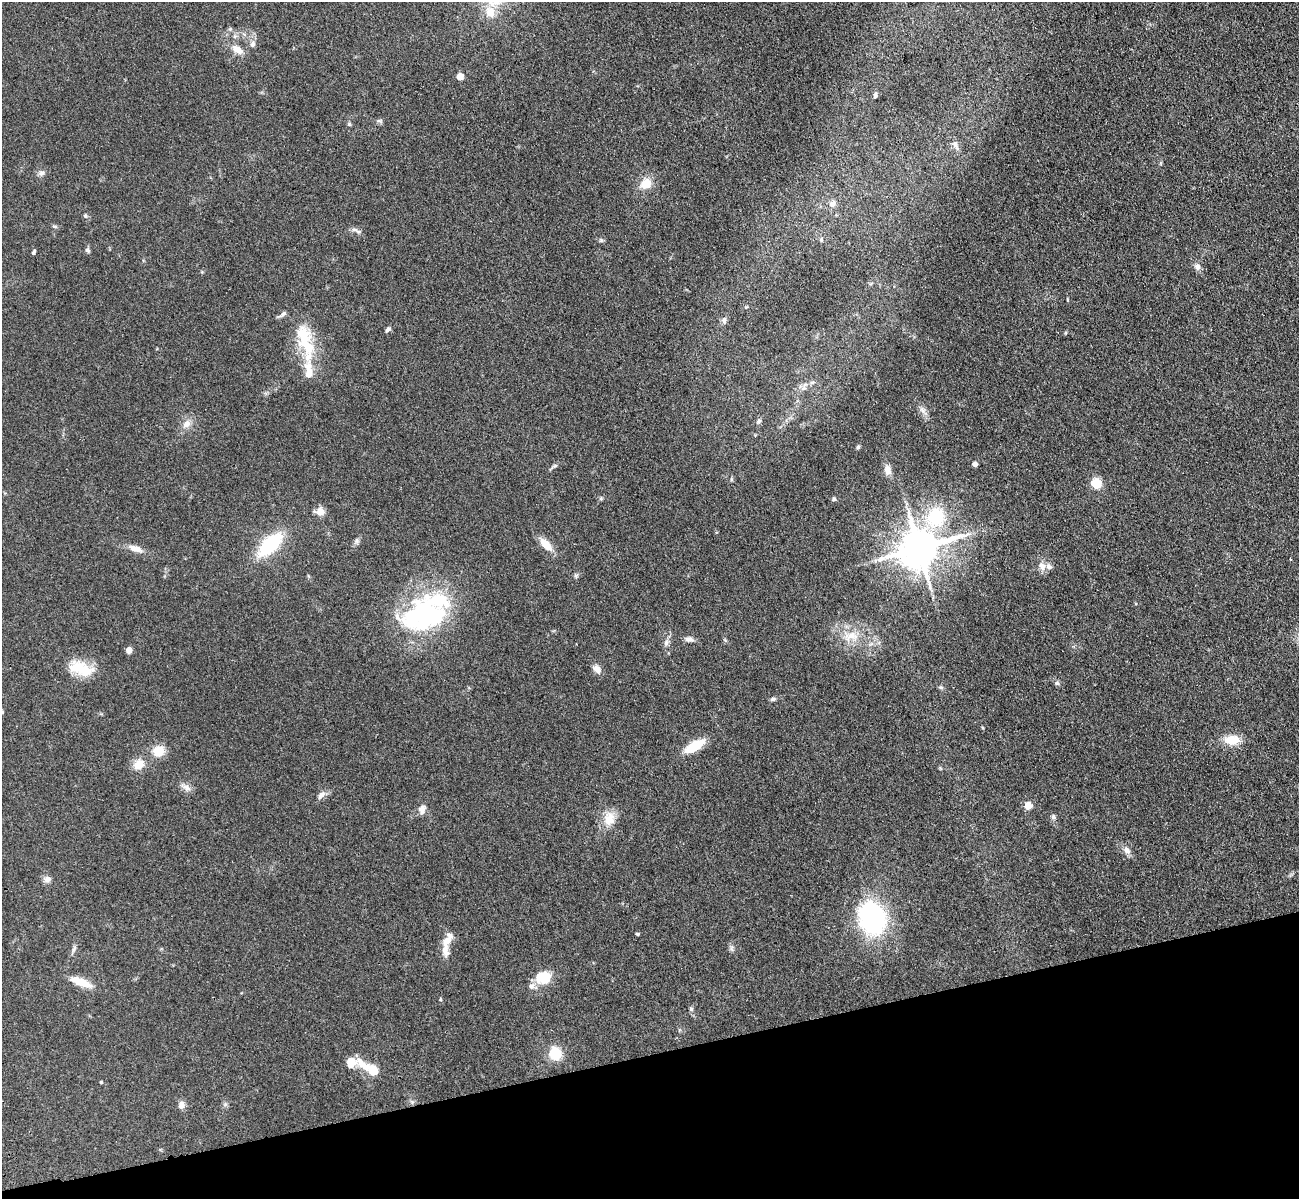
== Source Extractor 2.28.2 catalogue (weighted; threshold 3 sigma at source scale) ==
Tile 14 of 4 x 4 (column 2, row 4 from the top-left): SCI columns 1412-2708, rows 308-1504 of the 5417 x 5283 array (HDU 1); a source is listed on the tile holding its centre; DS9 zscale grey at full resolution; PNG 1301 x 1201 px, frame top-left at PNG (2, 2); no overlay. Shown black and unused: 12% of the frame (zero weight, under 3 of 4 exposures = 6% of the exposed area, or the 3 px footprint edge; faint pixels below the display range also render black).
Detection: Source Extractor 2.28.2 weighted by HDU 2 'WHT'; one run over the whole footprint, this tile lists its part. Background 0.0592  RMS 0.0062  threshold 0.0277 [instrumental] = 3 sigma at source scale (4.5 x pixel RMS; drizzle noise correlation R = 1.50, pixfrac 1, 0.05/0.05 arcsec/px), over >= 5 px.
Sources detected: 89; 2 inside a brighter object's white glare — not listed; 6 inside a brighter listed object's ellipse — not listed separately; the other 81 listed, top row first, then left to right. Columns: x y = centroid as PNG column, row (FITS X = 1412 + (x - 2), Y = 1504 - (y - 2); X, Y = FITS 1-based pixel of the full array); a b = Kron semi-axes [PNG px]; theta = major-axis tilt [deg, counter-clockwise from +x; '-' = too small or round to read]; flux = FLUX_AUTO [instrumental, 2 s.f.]
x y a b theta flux
490 12 14 11 -63 8.1
230 29 5 5 - 0.88
253 44 8 6 68 2.1
237 50 16 9 -36 5.7
460 77 5 4 - 12
875 95 6 5 - 1.5
379 121 7 4 0 1
349 124 5 5 - 0.75
956 145 14 7 -67 2.7
41 173 8 7 - 1.9
646 184 13 11 31 8.7
832 204 10 8 47 2.8
85 216 6 5 - 1
55 226 8 4 -9 0.91
355 230 10 4 -1 1.7
601 240 6 5 - 0.98
821 240 6 5 - 0.95
87 250 7 5 -46 1.1
34 252 5 3 - 1.2
1197 267 10 8 -55 2.5
283 314 12 5 42 1.8
724 320 9 6 87 1.9
388 329 8 5 46 1.5
304 340 43 20 -86 27
812 382 7 4 2 1.2
804 388 8 5 34 1.6
923 411 13 6 -47 2.8
759 421 8 5 67 1.4
187 424 11 9 45 4.4
858 447 6 5 - 0.91
975 464 4 4 - 3
555 466 7 4 19 1.1
887 470 12 8 -79 4.1
1096 484 5 5 - 40
834 499 6 5 - 0.96
320 512 12 9 -6 4.6
936 517 25 21 67 34
357 541 6 6 - 1.4
270 544 28 13 44 38
546 544 17 8 -46 8.8
919 548 12 11 - 2000
135 549 18 8 -18 5.3
1042 566 13 8 -65 3.7
576 576 6 5 - 1.1
426 613 47 34 20 110
851 636 23 13 15 11
689 639 11 7 -7 2.4
666 643 9 6 81 2
129 650 5 4 - 8.3
81 668 32 16 -18 17
597 669 12 8 -52 3.5
1057 683 7 5 -21 1.2
941 687 6 5 - 1
773 699 8 5 8 1.4
1232 740 16 10 3 12
694 746 19 8 31 19
159 751 13 11 17 9.3
138 765 12 10 31 7.8
186 787 16 6 -29 3.1
321 795 13 7 48 2.9
1028 806 5 5 - 13
422 809 13 9 79 3.5
1053 817 6 6 - 1.4
609 819 18 13 80 9.7
1127 850 10 7 -59 3.4
47 879 9 8 - 2.8
873 918 24 18 -71 120
637 934 4 3 - 0.72
447 940 22 9 60 6.9
732 948 9 4 -82 1.4
74 949 10 5 65 1.6
543 977 18 15 8 14
81 982 24 8 -22 11
440 999 5 3 - 0.64
691 1009 6 5 - 1.2
555 1054 6 6 - 63
351 1062 11 9 82 7.9
373 1070 16 13 -47 8.1
101 1082 4 3 - 0.59
225 1104 7 4 19 1
181 1105 9 7 82 3.3